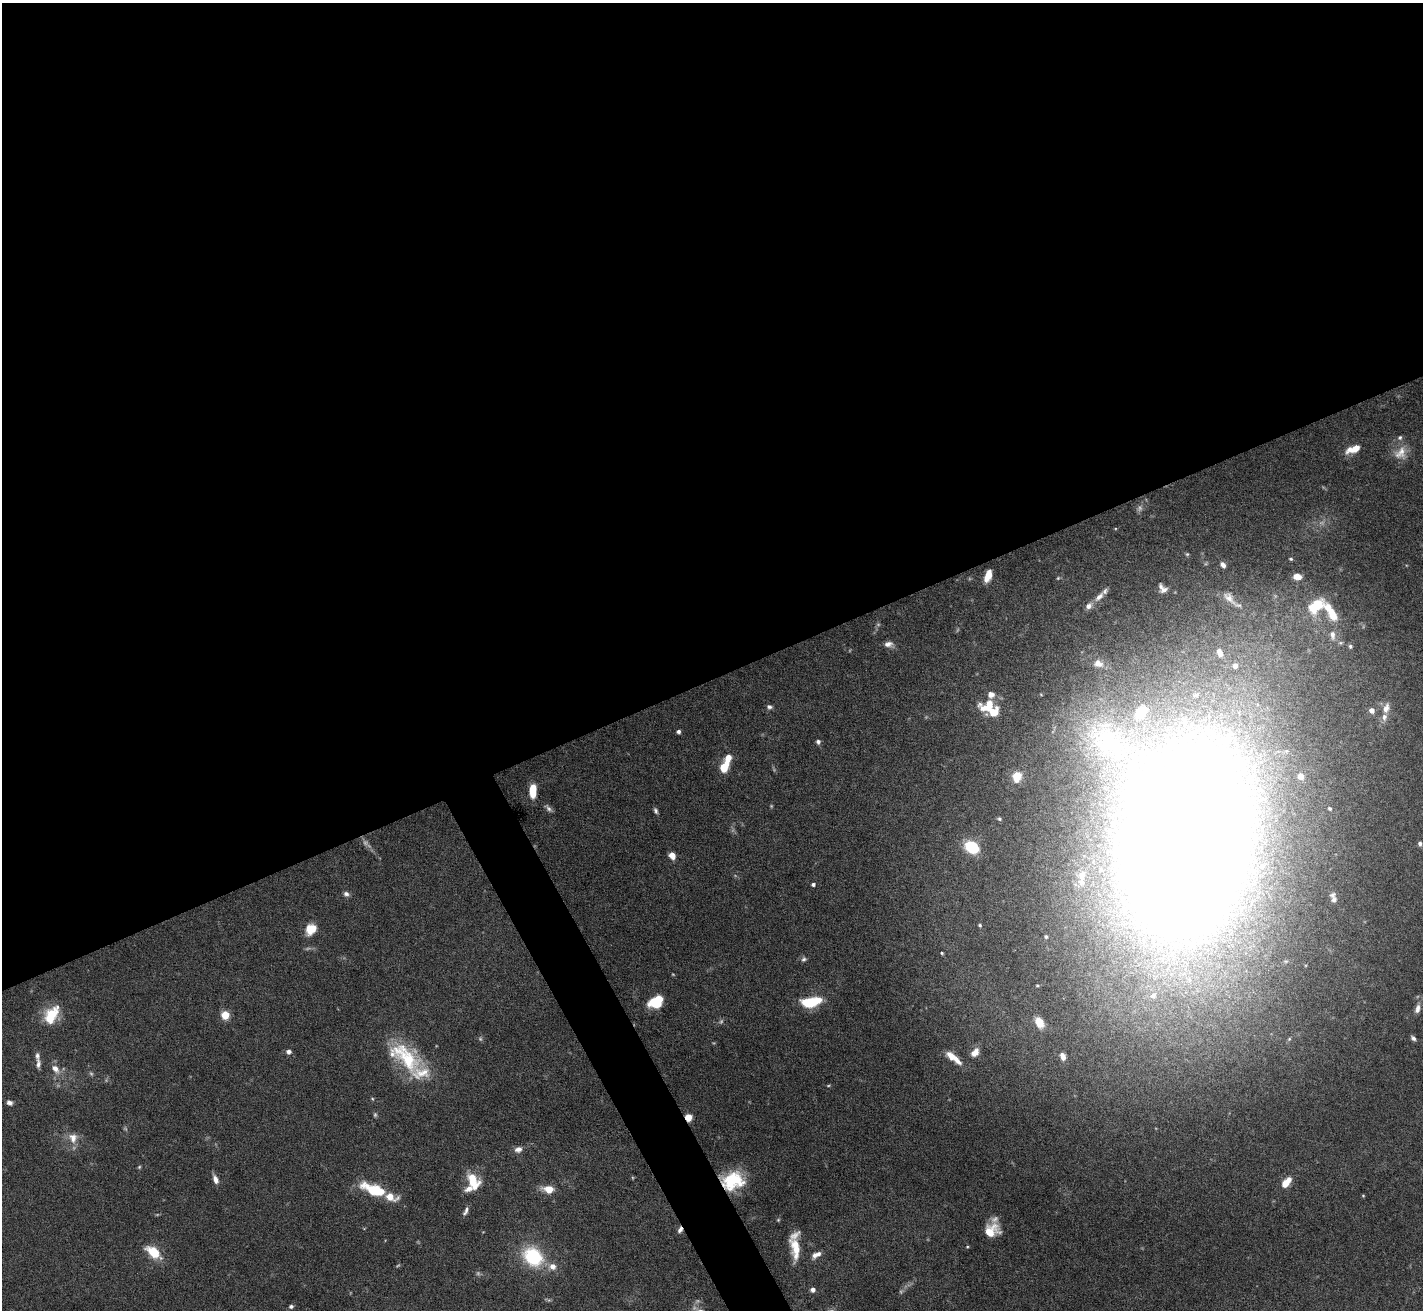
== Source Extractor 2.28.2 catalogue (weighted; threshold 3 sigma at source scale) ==
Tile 2 of 4 x 4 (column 2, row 1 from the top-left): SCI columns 1422-2842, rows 4078-5385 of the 5684 x 5672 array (HDU 1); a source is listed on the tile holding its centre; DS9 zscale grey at full resolution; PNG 1425 x 1312 px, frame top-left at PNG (2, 3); no overlay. Shown black and unused: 54% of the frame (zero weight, under 5 of 10 exposures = <1% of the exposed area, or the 3 px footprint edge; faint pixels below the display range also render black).
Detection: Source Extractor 2.28.2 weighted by HDU 2 'WHT'; one run over the whole footprint, this tile lists its part. Background 0.0863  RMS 0.0026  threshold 0.0107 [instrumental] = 3 sigma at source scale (4.09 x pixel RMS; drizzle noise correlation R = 1.36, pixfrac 0.8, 0.05/0.05 arcsec/px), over >= 5 px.
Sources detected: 128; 20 too faint to see at this stretch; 1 inside a brighter object's white glare — not listed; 26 inside a brighter listed object's ellipse — not listed separately; the other 81 listed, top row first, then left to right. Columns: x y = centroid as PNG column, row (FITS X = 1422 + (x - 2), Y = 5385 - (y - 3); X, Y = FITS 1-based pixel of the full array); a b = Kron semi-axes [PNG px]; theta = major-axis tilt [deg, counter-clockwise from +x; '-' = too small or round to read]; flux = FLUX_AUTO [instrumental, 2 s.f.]
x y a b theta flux
1354 449 16 7 21 4.2
1401 453 21 17 54 3.9
1187 554 5 5 - 0.32
1291 559 3 3 - 0.33
1223 565 7 5 -50 1
988 576 11 6 70 3.6
1297 576 7 5 -8 2.4
1058 578 5 4 - 0.29
1162 588 11 7 -49 1.4
1099 597 16 7 47 1.9
1229 598 22 9 -47 2.4
1315 606 27 15 36 9.3
1333 615 17 10 -65 4.8
1332 635 15 8 -80 2.2
889 644 13 8 -10 1.5
1350 646 6 5 - 0.48
1098 664 15 11 -13 2.5
988 706 22 12 17 5.9
769 707 7 6 - 0.73
1386 708 15 9 70 2.1
1372 710 5 5 - 1.7
678 732 4 4 - 0.68
818 742 5 5 - 0.76
728 758 9 7 69 2.4
724 767 8 6 64 6.9
1017 776 6 5 - 12
533 791 14 6 88 5.7
1330 808 6 5 - 0.5
656 811 8 5 -70 0.63
999 819 6 5 - 0.48
1184 835 239 118 80 710
1420 844 5 5 - 0.81
972 847 12 8 -31 13
672 856 7 6 - 2.1
813 884 4 4 - 0.61
346 894 8 6 -26 0.87
1334 900 9 8 - 0.95
980 925 4 4 - 0.31
311 929 13 10 52 4
1046 937 4 4 - 0.35
942 953 3 3 - 0.28
804 959 7 7 - 0.67
1037 985 5 3 - 0.29
656 1002 14 10 31 7.7
810 1002 16 8 9 14
1417 1009 12 6 74 1.4
51 1015 21 13 59 8.2
225 1015 8 7 - 3.9
1039 1022 17 11 -61 3.1
1413 1038 6 4 -40 0.78
1289 1039 6 5 - 0.42
288 1052 5 5 - 0.98
975 1052 12 8 51 2.3
1063 1056 9 6 -72 1.8
405 1057 51 25 -37 18
952 1057 21 9 -34 3.2
38 1064 17 6 90 1.3
55 1069 14 9 -51 2.2
372 1099 5 4 - 0.29
9 1103 7 5 -21 0.99
688 1117 5 4 - 9
73 1138 16 13 -70 3.1
518 1149 9 7 20 1.5
139 1167 5 4 - 0.31
215 1179 10 5 -70 1.7
472 1180 18 15 -53 6
733 1181 23 18 11 13
1286 1182 12 6 51 4
549 1189 10 6 -9 4.8
374 1190 22 8 -21 14
1363 1196 4 4 - 0.23
466 1211 12 5 65 0.91
778 1220 4 4 - 0.27
680 1230 8 5 67 0.97
991 1231 14 11 29 5.4
795 1248 27 10 -85 6
153 1252 16 9 -38 7.2
816 1255 14 7 29 1.7
533 1257 22 18 -42 17
813 1290 5 5 - 1.2
291 1306 4 4 - 0.65
Overlapping masked pixels (flux is a lower limit): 3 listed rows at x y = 688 1117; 733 1181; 680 1230